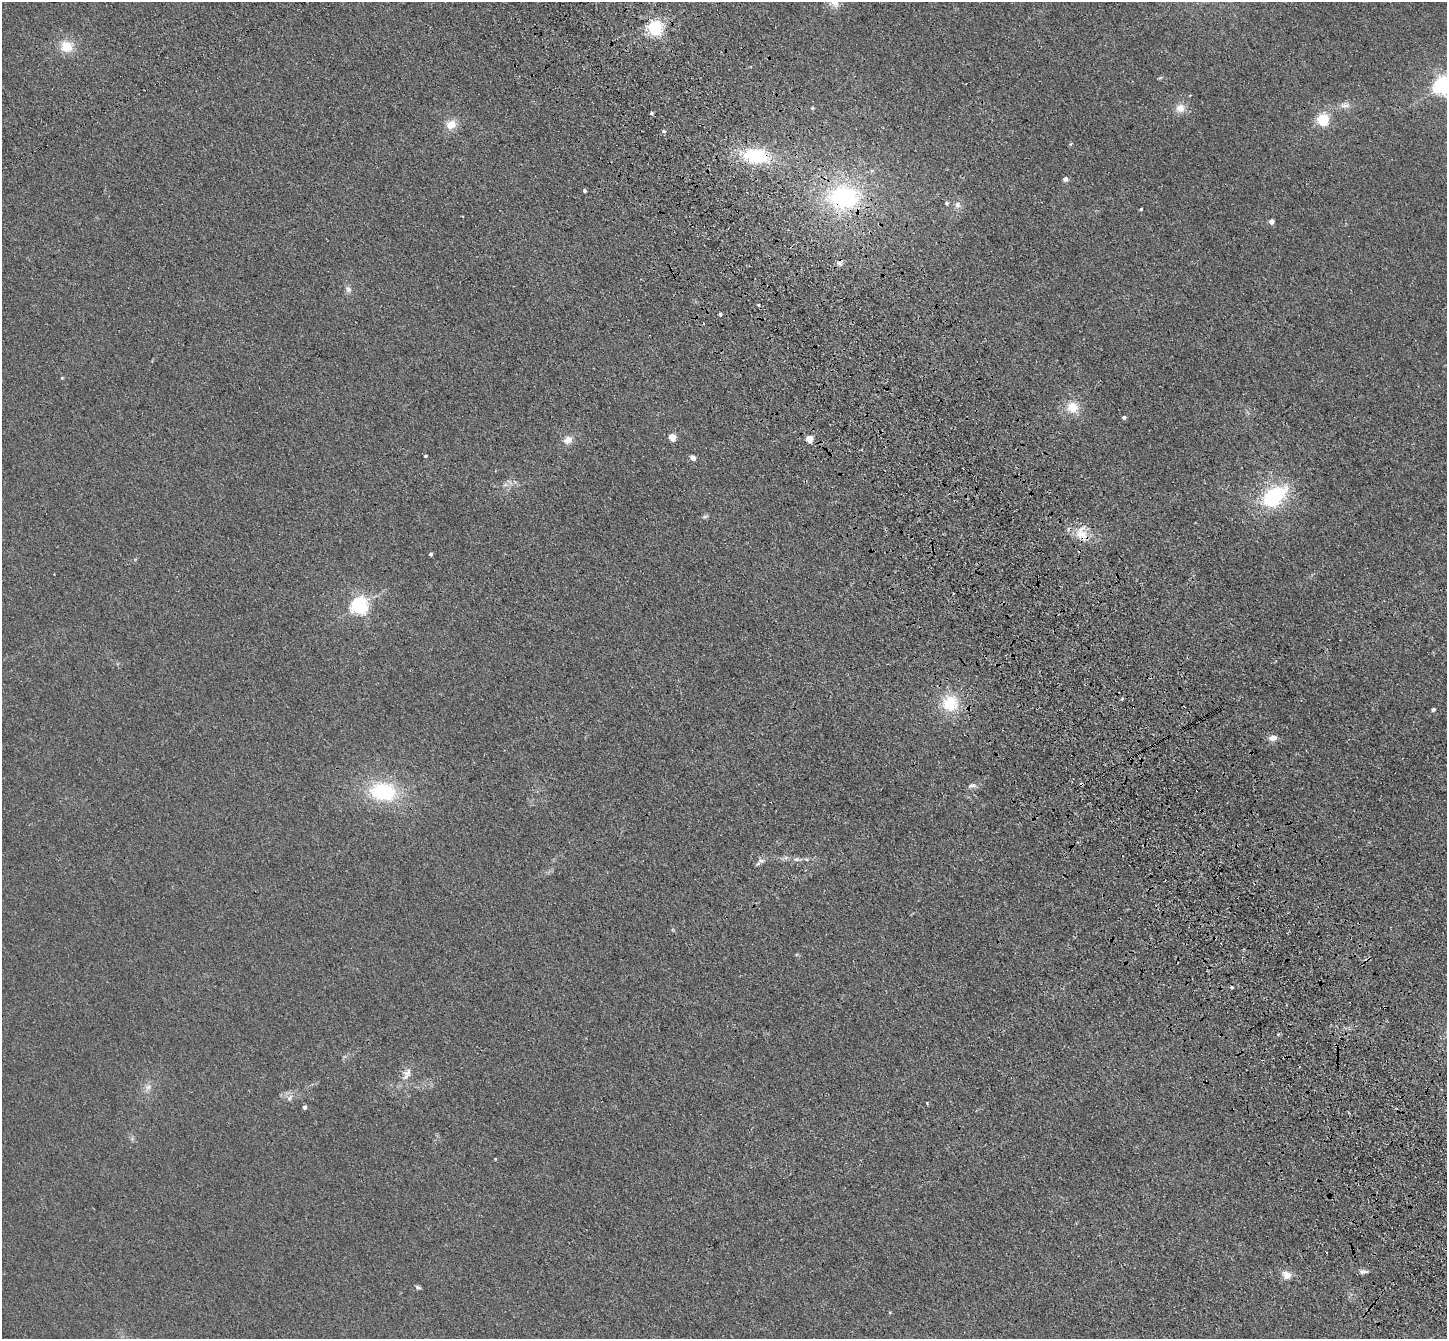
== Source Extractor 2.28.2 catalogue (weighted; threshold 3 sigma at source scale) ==
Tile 6 of 4 x 4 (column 2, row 2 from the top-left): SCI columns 1549-2993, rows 2895-4231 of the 5985 x 5924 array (HDU 1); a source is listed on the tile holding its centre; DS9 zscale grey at full resolution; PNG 1449 x 1341 px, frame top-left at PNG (2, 2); no overlay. Shown black and unused: <1% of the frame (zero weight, under 3 of 4 exposures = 6% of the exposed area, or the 3 px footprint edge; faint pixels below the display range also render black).
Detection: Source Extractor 2.28.2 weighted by HDU 2 'WHT'; one run over the whole footprint, this tile lists its part. Background 0.0407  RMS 0.0058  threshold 0.0263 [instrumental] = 3 sigma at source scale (4.5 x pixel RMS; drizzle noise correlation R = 1.50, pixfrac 1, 0.05/0.05 arcsec/px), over >= 5 px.
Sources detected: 61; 3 cosmic-ray / hot-pixel residue — not listed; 1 inside a brighter listed object's ellipse — not listed separately; the other 57 listed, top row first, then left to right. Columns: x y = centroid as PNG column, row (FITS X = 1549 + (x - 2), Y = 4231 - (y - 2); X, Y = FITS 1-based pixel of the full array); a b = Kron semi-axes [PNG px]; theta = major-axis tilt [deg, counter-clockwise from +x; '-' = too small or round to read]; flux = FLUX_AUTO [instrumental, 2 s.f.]
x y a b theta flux
835 3 14 12 -49 5.7
655 27 6 5 - 160
67 46 17 16 - 11
1160 78 6 4 19 0.72
1443 85 6 6 - 260
1345 105 16 6 3 3.5
812 108 4 4 - 0.61
1180 108 12 11 - 5.6
652 113 4 3 - 1.1
1323 119 5 5 - 74
451 125 13 10 27 7
664 131 5 4 - 1.2
756 156 24 16 -9 36
1065 179 5 5 - 2.4
584 191 4 4 - 1.2
844 197 45 33 3 70
947 203 5 4 - 1.3
957 205 9 8 - 2.8
1141 209 3 3 - 0.79
1272 221 5 4 - 3.5
839 263 9 5 -8 2
348 289 9 7 -66 2.1
720 314 4 3 - 3.5
62 378 5 4 - 0.59
1072 407 15 14 - 9.8
1124 417 5 4 - 1.2
672 437 5 4 - 11
809 439 5 4 - 11
568 440 11 9 30 4.5
425 456 3 3 - 0.94
693 457 4 4 - 4.8
505 485 7 4 19 1.4
1274 496 23 14 40 63
705 517 8 4 9 1
1082 535 24 14 -30 11
431 554 4 3 - 1
359 605 6 6 - 210
1122 699 4 3 - 0.61
950 703 20 19 - 20
1433 709 4 4 - 1.1
1273 738 10 7 16 3.6
972 785 14 6 13 2.2
383 792 28 19 -6 44
797 859 8 6 15 1.7
806 859 6 4 -19 0.88
761 861 9 7 -1 2.1
1232 987 4 3 - 0.81
408 1072 13 7 56 3.8
148 1087 11 7 34 3
290 1098 11 6 53 2.4
927 1103 4 3 - 0.82
304 1107 4 4 - 2.2
495 1159 4 2 - 0.4
1363 1272 11 5 3 2.1
1286 1275 12 10 -36 4.6
418 1287 8 4 -19 1.1
890 1312 4 3 - 0.51
Overlapping masked pixels (flux is a lower limit): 3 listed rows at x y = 756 156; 844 197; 1082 535
Isophote crosses this tile's border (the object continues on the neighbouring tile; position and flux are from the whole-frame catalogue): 2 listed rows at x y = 835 3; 1443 85